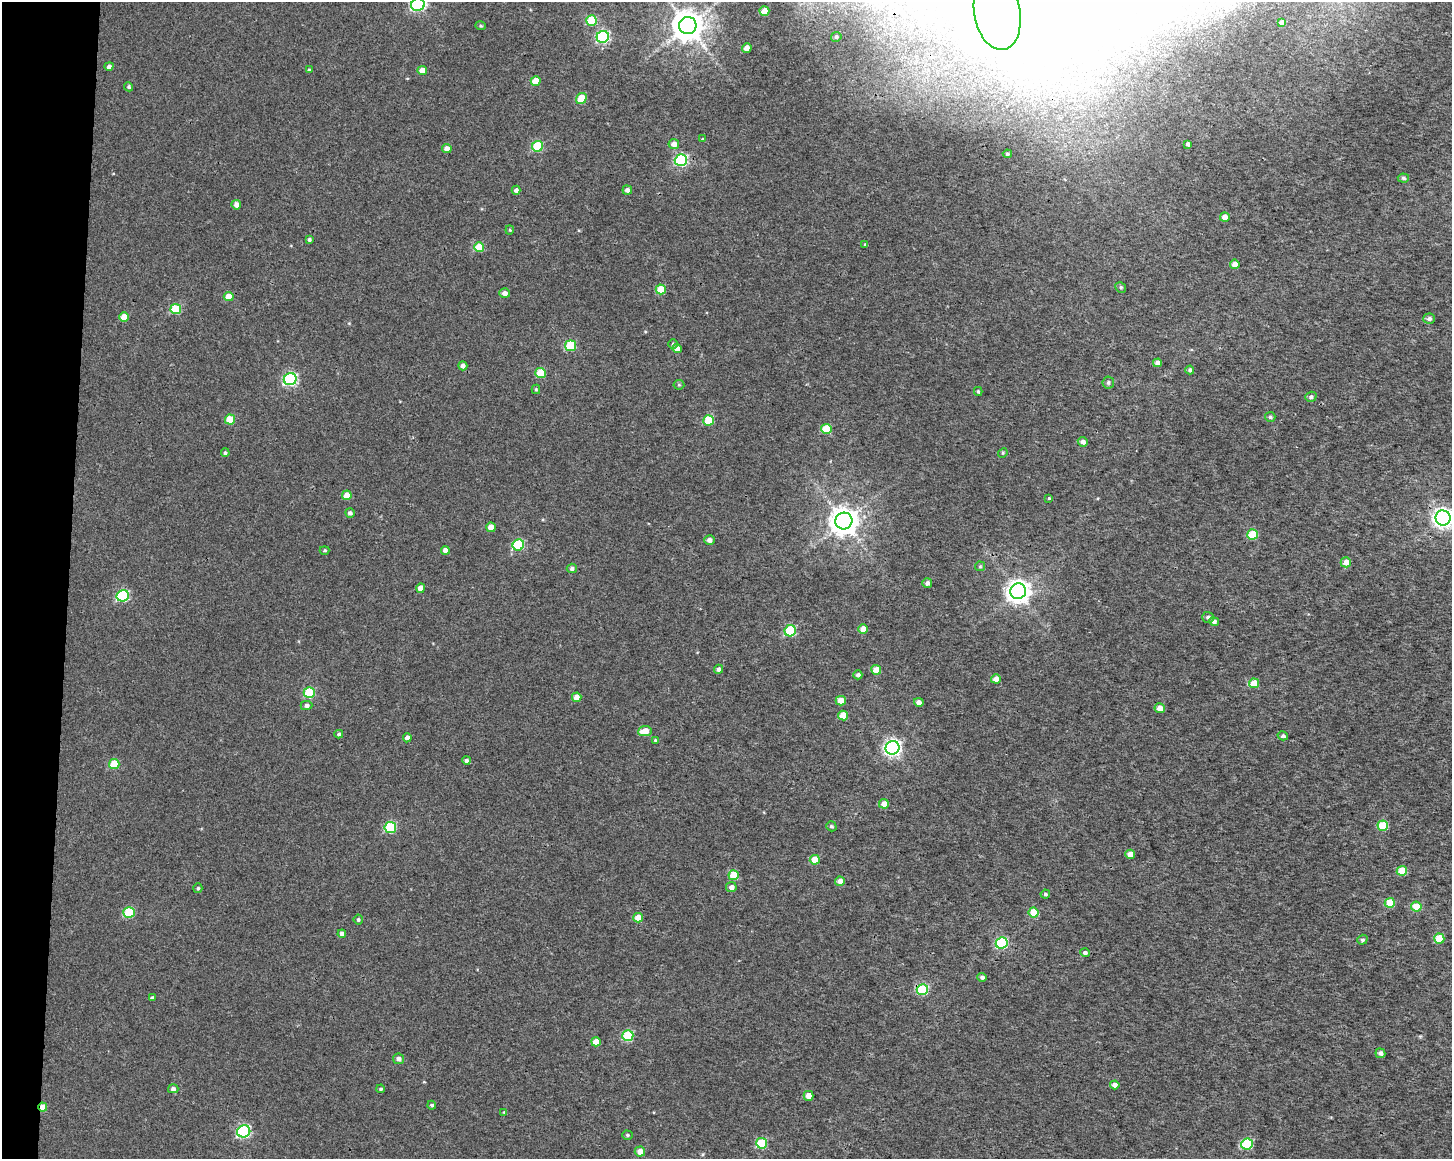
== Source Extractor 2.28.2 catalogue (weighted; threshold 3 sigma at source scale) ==
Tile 7 of 3 x 4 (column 1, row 3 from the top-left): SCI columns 285-1734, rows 1164-2320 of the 4868 x 4642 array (HDU 1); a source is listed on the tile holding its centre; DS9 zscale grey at full resolution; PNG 1454 x 1161 px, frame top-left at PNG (2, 2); each listed source drawn as its Kron ellipse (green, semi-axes under 4 px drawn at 4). Shown black and unused: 5% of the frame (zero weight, under 3 of 4 exposures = <1% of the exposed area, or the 3 px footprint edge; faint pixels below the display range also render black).
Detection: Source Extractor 2.28.2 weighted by HDU 2 'WHT'; one run over the whole footprint, this tile lists its part. Background 9.45e-04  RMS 0.0025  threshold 0.0111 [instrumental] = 3 sigma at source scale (4.5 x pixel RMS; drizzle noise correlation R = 1.50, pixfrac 1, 0.0396/0.0396 arcsec/px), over >= 5 px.
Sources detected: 145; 1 long thin detection or spike segment (spike, bleed or trail) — neither listed nor drawn; the other 144 listed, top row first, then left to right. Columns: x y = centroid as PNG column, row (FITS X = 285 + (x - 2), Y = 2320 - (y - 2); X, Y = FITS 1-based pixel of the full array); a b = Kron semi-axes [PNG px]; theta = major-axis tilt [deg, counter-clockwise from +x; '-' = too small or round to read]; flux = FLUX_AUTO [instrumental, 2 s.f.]
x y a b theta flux
418 5 7 6 - 46
764 11 5 4 - 4.2
997 12 38 23 -80 16
591 21 5 5 - 12
1282 22 4 4 - 0.84
688 25 9 8 - 480
480 26 5 4 - 0.34
603 37 6 6 - 32
836 37 5 4 - 0.56
747 48 5 4 - 2.3
109 66 5 4 - 0.74
309 70 4 3 - 0.35
422 70 4 4 - 2.6
536 81 5 4 - 4.5
129 87 5 4 - 0.41
581 98 6 5 - 6.4
703 139 4 4 - 0.24
674 144 5 5 - 1.7
1188 144 4 4 - 0.63
537 146 5 5 - 14
447 148 5 4 - 1.7
1007 154 4 4 - 0.34
681 160 6 6 - 29
1403 178 6 4 -5 0.44
516 190 4 4 - 0.78
627 190 5 4 - 0.81
236 205 5 4 - 1.2
1225 217 5 4 - 1.9
510 230 4 4 - 0.26
309 240 4 4 - 0.46
865 244 4 3 - 0.28
479 247 5 5 - 7.8
1235 264 5 5 - 2
1121 287 6 5 - 0.39
661 289 5 5 - 6.6
505 293 5 5 - 1.3
229 297 5 4 - 3.5
176 309 5 5 - 12
124 317 5 4 - 3.8
1429 319 6 5 - 0.76
673 344 5 4 - 0.37
570 346 5 5 - 15
677 349 5 4 - 1.8
1157 363 4 4 - 1.2
463 366 5 4 - 1.1
1190 370 4 4 - 0.5
541 373 5 5 - 8.3
290 379 6 6 - 38
1108 383 6 6 - 0.5
679 385 5 5 - 0.35
536 389 4 4 - 0.28
978 391 4 3 - 0.36
1311 397 5 5 - 0.68
1270 417 5 5 - 0.44
230 420 5 5 - 7.3
708 420 5 5 - 9.6
826 429 5 5 - 7.8
1083 442 5 4 - 1.2
225 453 4 4 - 0.44
1003 453 5 4 - 0.28
347 495 5 4 - 3.2
1049 498 3 3 - 0.25
350 513 5 4 - 0.78
1443 518 7 7 - 130
844 521 8 8 - 360
491 527 4 4 - 2.5
1253 534 5 5 - 7.9
709 540 5 5 - 1.1
518 545 6 5 - 20
325 550 5 3 - 0.31
445 550 4 4 - 1.6
1346 562 5 5 - 2.7
980 566 5 5 - 0.32
572 568 5 4 - 0.6
927 583 5 5 - 0.84
421 588 4 4 - 2.7
1018 591 8 7 - 210
123 596 6 5 - 25
1208 617 6 5 - 0.77
1214 621 5 4 - 0.83
863 629 5 4 - 3.1
790 631 6 5 - 17
718 669 4 4 - 0.8
876 670 5 4 - 3.5
858 675 4 4 - 0.8
996 679 5 4 - 1.8
1254 683 5 5 - 7.4
309 693 5 5 - 13
577 697 5 5 - 2.3
841 701 5 5 - 3.1
919 702 5 4 - 1.2
306 705 6 4 1 0.77
1160 708 5 5 - 2.2
843 715 5 4 - 4.2
645 731 7 5 8 3.2
339 734 4 4 - 0.44
1283 736 5 4 - 0.55
407 738 4 4 - 1.1
655 740 4 4 - 0.34
893 748 7 6 - 83
466 760 4 4 - 0.61
114 764 5 5 - 9.2
884 804 5 4 - 2.1
831 826 5 4 - 0.49
1383 826 5 5 - 9.2
390 828 6 5 - 17
1130 854 5 4 - 2.2
815 860 5 5 - 4.5
1402 871 5 5 - 6.1
734 875 5 5 - 6.2
840 881 5 4 - 1.6
731 887 5 5 - 1.1
198 888 5 4 - 0.41
1045 894 4 4 - 0.47
1390 903 5 5 - 7.5
1416 907 5 5 - 5.3
129 912 5 5 - 13
1034 912 5 5 - 6.2
638 918 5 5 - 2.9
358 919 5 4 - 0.45
342 934 4 4 - 0.84
1439 939 5 5 - 8.2
1362 940 5 4 - 0.48
1002 943 6 5 - 23
1085 953 5 4 - 0.62
982 977 5 4 - 0.69
922 989 5 5 - 17
152 998 4 4 - 0.6
628 1036 5 5 - 15
596 1042 5 4 - 2.9
1380 1053 5 5 - 1.1
399 1059 5 5 - 0.97
1115 1085 5 4 - 1.6
173 1089 5 4 - 0.64
381 1089 4 3 - 0.32
809 1096 5 4 - 2.3
432 1105 4 4 - 0.47
43 1107 5 4 - 3.1
504 1112 4 3 - 0.2
244 1131 6 6 - 32
627 1135 5 4 - 0.35
762 1143 5 5 - 11
1247 1144 5 5 - 19
640 1152 5 5 - 2.4
Overlapping masked pixels (flux is a lower limit): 1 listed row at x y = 43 1107
Isophote crosses this tile's border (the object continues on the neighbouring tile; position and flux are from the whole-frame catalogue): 3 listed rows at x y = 418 5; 997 12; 1443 518